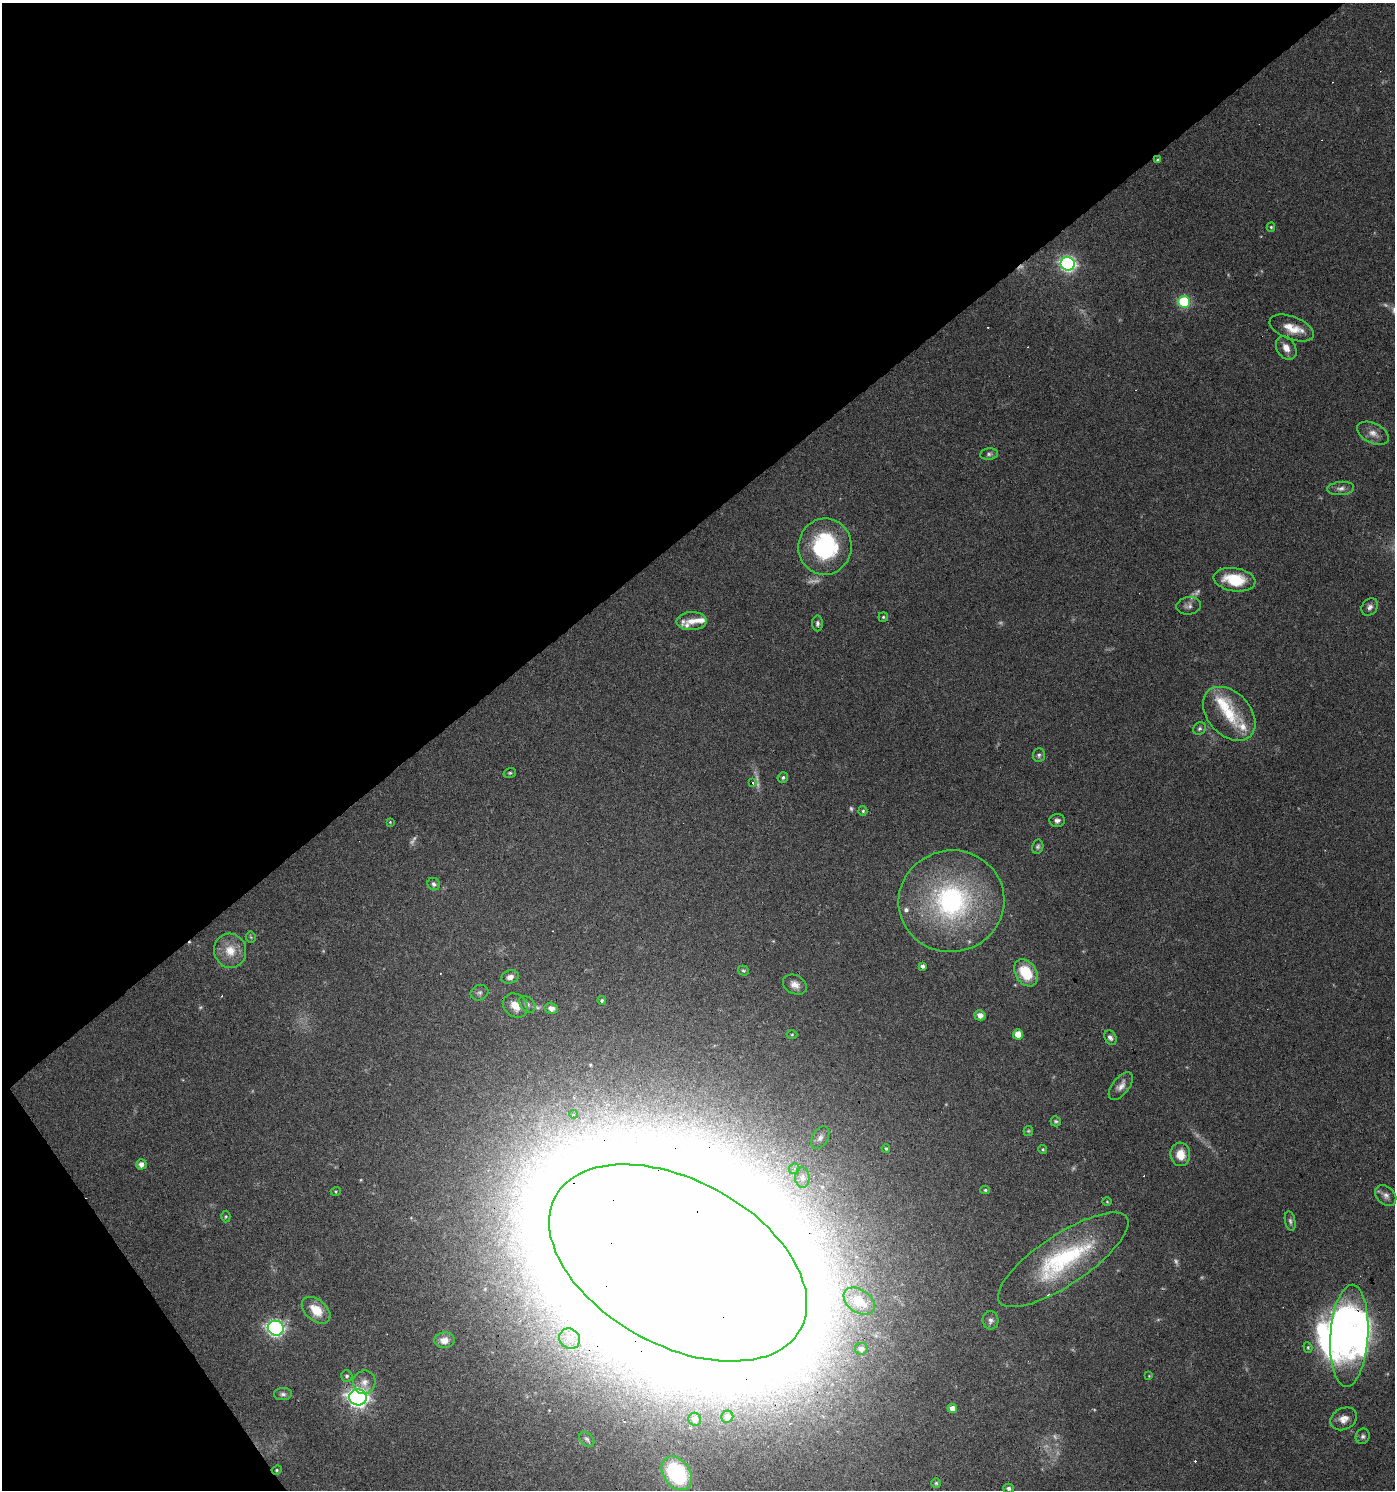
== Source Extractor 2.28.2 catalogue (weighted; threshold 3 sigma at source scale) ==
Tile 5 of 4 x 4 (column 1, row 2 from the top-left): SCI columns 190-1582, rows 2977-4464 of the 5891 x 5955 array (HDU 1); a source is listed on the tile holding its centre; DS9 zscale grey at full resolution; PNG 1397 x 1492 px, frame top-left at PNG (2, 3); each listed source drawn as its Kron ellipse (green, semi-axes under 4 px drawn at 4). Shown black and unused: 38% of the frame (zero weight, under 3 of 6 exposures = <1% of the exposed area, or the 3 px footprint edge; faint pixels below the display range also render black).
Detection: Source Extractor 2.28.2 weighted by HDU 2 'WHT'; one run over the whole footprint, this tile lists its part. Background 0.0616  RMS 0.0035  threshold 0.0143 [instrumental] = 3 sigma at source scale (4.09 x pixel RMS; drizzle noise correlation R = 1.36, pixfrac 0.8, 0.0396/0.0396 arcsec/px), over >= 5 px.
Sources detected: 122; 11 too faint to see at this stretch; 3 inside a brighter object's white glare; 14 cosmic-ray / hot-pixel residue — neither listed nor drawn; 7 inside a brighter listed object's ellipse — not listed separately; the other 87 listed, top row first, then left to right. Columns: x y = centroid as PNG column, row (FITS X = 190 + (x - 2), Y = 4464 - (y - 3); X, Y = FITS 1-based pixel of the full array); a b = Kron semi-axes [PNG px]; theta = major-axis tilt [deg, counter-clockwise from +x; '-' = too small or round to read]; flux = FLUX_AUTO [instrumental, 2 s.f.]
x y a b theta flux
1158 160 3 3 - 0.56
1271 227 4 4 - 0.45
1068 264 7 6 - 87
1184 302 6 6 - 24
1292 328 23 11 -21 5.6
1286 348 12 9 -58 2.8
1373 433 17 10 -26 2.7
989 454 9 5 7 0.92
1341 488 13 6 5 1.6
825 547 28 26 82 34
1235 580 21 11 -8 12
1189 606 12 8 7 1.5
1370 607 9 7 52 1.3
883 617 5 4 - 0.44
692 621 15 9 1 3
817 623 8 5 89 0.87
1229 714 31 21 -47 12
1199 729 7 6 - 0.7
1039 755 7 6 - 0.77
510 773 6 4 20 0.52
783 777 5 5 - 0.67
752 782 3 3 - 1.9
863 811 5 4 - 0.45
1057 820 8 6 3 1.2
390 822 4 3 - 0.28
1038 847 7 5 77 0.73
434 884 6 6 - 0.98
951 901 53 51 11 63
251 937 5 5 - 0.41
230 951 17 16 - 6
923 966 4 4 - 1
743 971 5 5 - 0.46
1026 973 15 10 -57 12
510 977 9 6 16 1.8
795 985 12 9 -29 2.4
479 993 9 7 22 1.1
602 1001 4 4 - 0.59
527 1004 10 6 -45 1
515 1006 13 11 -39 3.9
551 1008 7 5 -15 1.8
980 1015 5 5 - 1.7
792 1034 5 3 - 0.35
1018 1034 5 5 - 4.3
1110 1038 8 5 -65 1.1
1121 1086 16 8 51 2.3
573 1114 4 3 - 0.49
1056 1121 5 5 - 0.55
1028 1131 5 5 - 0.45
820 1138 12 8 60 1.6
886 1148 4 3 - 0.4
1043 1149 4 4 - 0.39
1180 1154 12 10 -85 5.2
141 1164 5 5 - 1.7
794 1169 5 5 - 0.93
802 1178 10 7 -88 1.7
985 1190 4 4 - 0.43
336 1191 5 3 - 0.33
1386 1195 12 8 -43 1.7
1107 1202 5 3 - 0.29
226 1217 6 4 88 0.44
1290 1221 10 5 -79 0.88
1063 1260 76 25 34 38
678 1263 139 83 -28 14000
859 1301 17 11 -35 8.1
316 1310 16 10 -40 6
990 1320 9 8 - 1.4
276 1328 8 7 - 83
1349 1336 51 19 86 53
570 1339 11 9 -37 3.6
444 1340 10 8 1 2.8
1308 1347 5 4 - 0.45
861 1349 6 6 - 1.4
347 1376 6 5 - 0.67
1149 1376 4 3 - 0.25
364 1382 12 11 - 2.5
283 1394 9 6 3 0.96
358 1397 9 8 - 140
952 1408 5 4 - 2.3
727 1417 6 6 - 1.4
695 1419 6 6 - 1.7
1344 1419 14 10 28 3.1
1363 1436 8 7 - 0.95
587 1439 8 6 -44 0.88
277 1470 5 4 - 0.45
677 1473 18 13 -55 36
936 1483 5 5 - 0.47
1008 1488 5 5 - 0.86
Overlapping masked pixels (flux is a lower limit): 2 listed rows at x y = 1063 1260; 678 1263
Isophote crosses this tile's border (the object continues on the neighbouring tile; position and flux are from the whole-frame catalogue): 1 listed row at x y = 678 1263